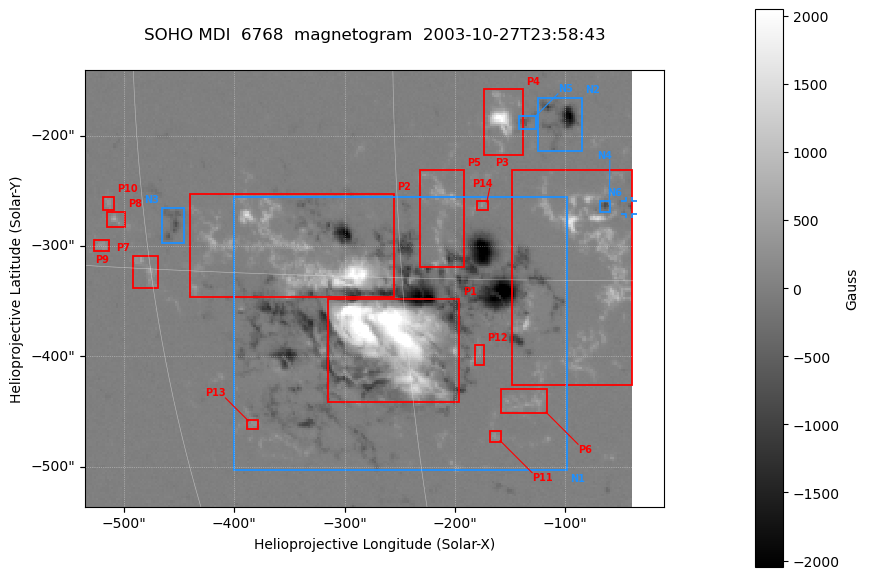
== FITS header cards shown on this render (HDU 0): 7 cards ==
TELESCOP= 'SOHO    '
DETECTOR= 'MDI     '
WAVELNTH=                 6768
DATE-OBS= '2003-10-27T23:58:43'
CTYPE1  = 'HPLN-TAN'
CTYPE2  = 'HPLT-TAN'
BUNIT   = 'Gauss   '

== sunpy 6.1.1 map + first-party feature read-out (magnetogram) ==
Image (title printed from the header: SOHO MDI  6768  magnetogram  2003-10-27T23:58:43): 250 x 200 px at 1.98 arcsec/px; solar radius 976 arcsec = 492 px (partial field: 6.6% of the solar disc is inside the frame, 100% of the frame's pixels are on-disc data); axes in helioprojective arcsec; data unit Gauss (BUNIT, on the colour bar)
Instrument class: MAGNETOGRAM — CONTENT/DPC_OBSR says magnetogram
Display: grey scale clipped to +-2051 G (the 99.5th percentile of |B| on disc); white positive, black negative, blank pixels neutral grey
Flux patches: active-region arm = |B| over 5 px >= 100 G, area >= 9 px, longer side >= 3 px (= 6 arcsec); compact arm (3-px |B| >= 300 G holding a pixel >= 400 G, >= 4 px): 24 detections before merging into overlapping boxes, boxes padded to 3 px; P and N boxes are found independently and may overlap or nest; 17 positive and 6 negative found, the strongest 14 + 6 listed = drawn (cap 20) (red P1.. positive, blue N1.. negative; 1 of them under ~7 arcsec drawn as corner ticks so the feature stays visible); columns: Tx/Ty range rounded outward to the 5 arcsec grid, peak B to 10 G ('>+2051(sat)' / '<-2051(sat)' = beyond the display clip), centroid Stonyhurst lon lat
Positive patches:
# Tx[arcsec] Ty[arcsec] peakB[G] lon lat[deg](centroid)
P1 -315..-195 -445..-345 >+2051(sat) -16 -19
P2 -440..-255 -350..-250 >+2051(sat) -21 -14
P3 -150..-40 -425..-230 +1670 -5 -14
P4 -175..-135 -220..-155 >+2051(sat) -9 -6
P5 -235..-190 -320..-230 +700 -13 -11
P6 -160..-115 -455..-430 +560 -8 -22
P7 -495..-470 -340..-305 +570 -30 -15
P8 -515..-500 -285..-270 +680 -32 -12
P9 -530..-510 -305..-295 +350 -33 -14
P10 -520..-510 -270..-255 +370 -32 -11
P11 -170..-155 -480..-465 +330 -10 -24
P12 -185..-170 -410..-390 +310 -11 -19
P13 -390..-375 -465..-455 +290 -25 -24
P14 -180..-170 -270..-260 +380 -10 -11
Negative patches:
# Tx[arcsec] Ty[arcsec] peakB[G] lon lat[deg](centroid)
N1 -400..-95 -505..-255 <-2051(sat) -16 -17
N2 -125..-85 -215..-165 <-2051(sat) -6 -6
N3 -465..-445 -300..-265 -820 -28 -12
N4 -70..-55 -270..-260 -840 -4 -11
N5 -145..-125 -195..-180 -610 -8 -6
N6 -45..-40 -275..-260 -690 -2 -11
Bipolar pairs (each listed P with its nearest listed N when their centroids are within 0.25 R_sun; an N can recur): P1-N1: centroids ~25 arcsec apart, P1 is south of N1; P2-N1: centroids ~100 arcsec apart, P2 is north-east of N1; P3-N4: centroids ~50 arcsec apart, P3 is south of N4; P4-N5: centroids ~25 arcsec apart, P4 is east of N5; P5-N1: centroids ~100 arcsec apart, P5 is north-west of N1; P6-N1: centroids ~150 arcsec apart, P6 is south-west of N1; P7-N3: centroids ~50 arcsec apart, P7 is south-east of N3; P8-N3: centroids ~50 arcsec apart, P8 is east of N3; P9-N3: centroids ~75 arcsec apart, P9 is east of N3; P10-N3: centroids ~50 arcsec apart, P10 is east of N3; P11-N1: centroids ~150 arcsec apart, P11 is south-west of N1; P12-N1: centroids ~75 arcsec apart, P12 is south-west of N1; P13-N1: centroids ~175 arcsec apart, P13 is south-east of N1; P14-N5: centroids ~75 arcsec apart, P14 is south-east of N5